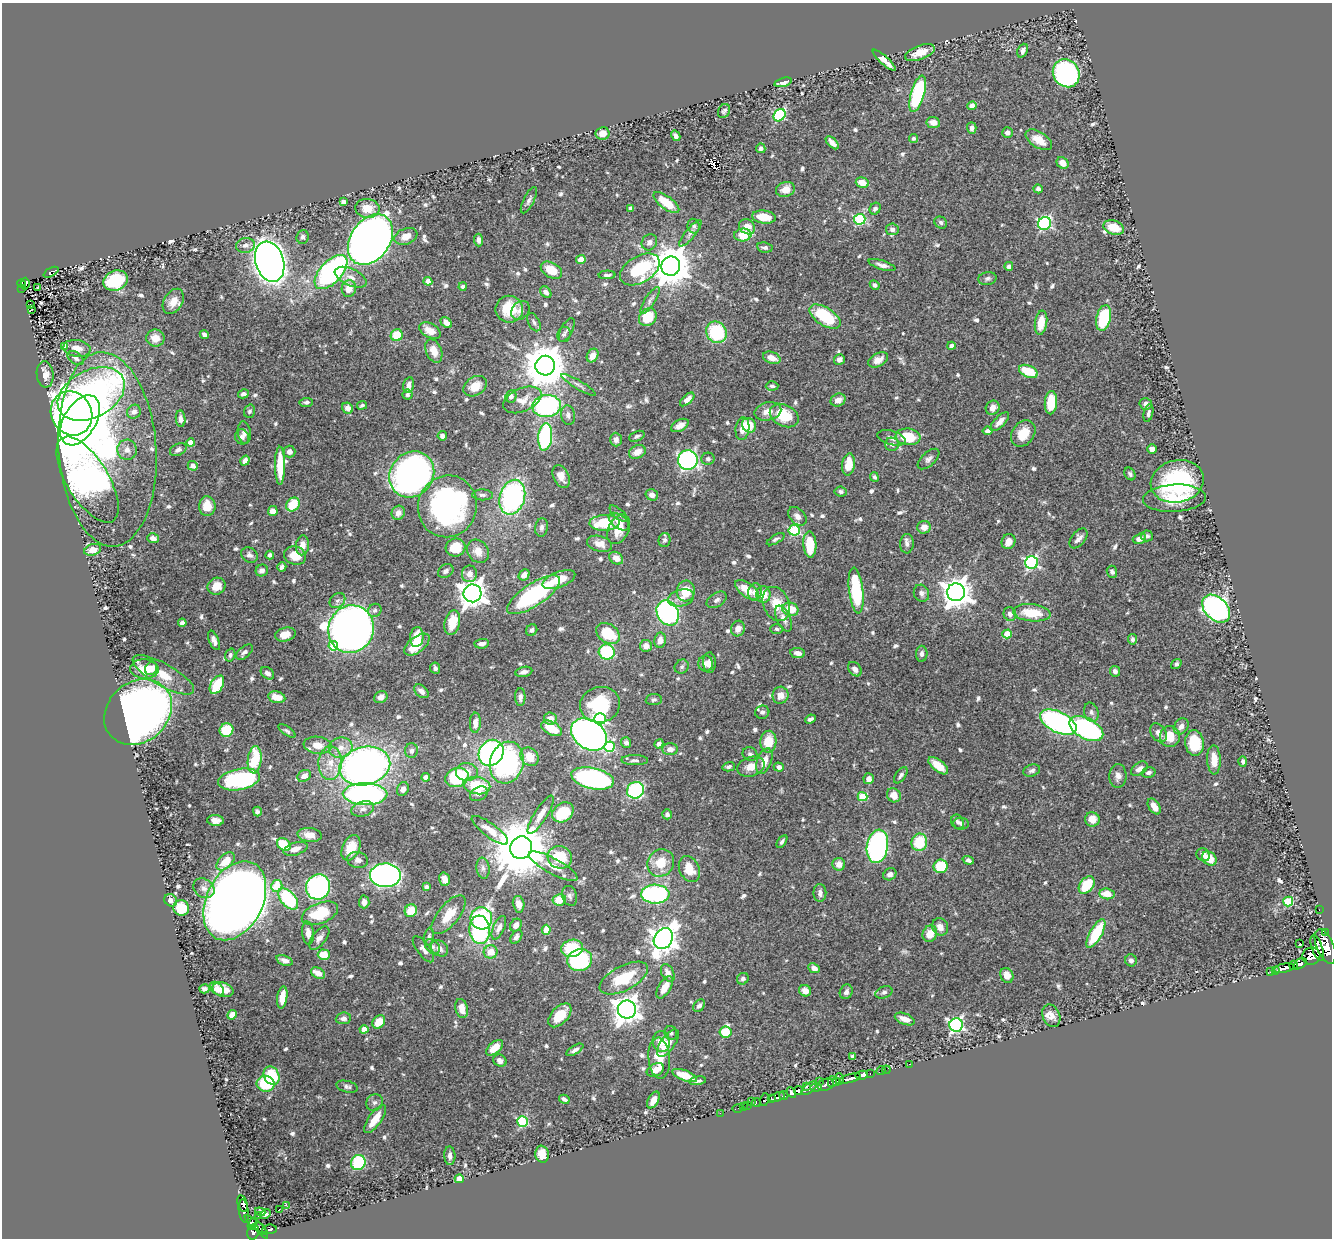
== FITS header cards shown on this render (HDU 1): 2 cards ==
NAXIS1  =                 1330
NAXIS2  =                 1236

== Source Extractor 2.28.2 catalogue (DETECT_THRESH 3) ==
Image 1330 x 1236 px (HDU 1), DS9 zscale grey, 1 PNG px = 1 image px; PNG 1334 x 1240 px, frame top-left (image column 1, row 1236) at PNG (2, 3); each listed source drawn as its Kron ellipse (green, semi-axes under 4 px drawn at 4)
Background 0.418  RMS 0.013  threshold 0.0377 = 3 sigma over >= 5 px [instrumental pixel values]
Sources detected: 741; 5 with non-positive FLUX_AUTO (blend fragments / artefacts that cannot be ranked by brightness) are neither listed nor drawn; of the other 736, the 500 brightest by FLUX_AUTO listed and drawn (236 fainter detections omitted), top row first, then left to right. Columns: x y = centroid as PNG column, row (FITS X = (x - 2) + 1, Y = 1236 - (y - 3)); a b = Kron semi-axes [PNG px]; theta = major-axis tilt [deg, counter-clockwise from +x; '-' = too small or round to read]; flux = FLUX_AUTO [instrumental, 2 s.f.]
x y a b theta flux
1023 51 7 5 67 3.5
920 53 16 7 21 12
884 60 15 4 -42 9.4
1066 73 15 13 -56 220
783 82 9 4 15 6.6
918 94 19 7 73 100
972 106 5 4 - 8.1
724 111 7 5 63 2.2
779 115 7 5 47 89
933 122 7 5 -9 7.8
972 128 6 5 - 3.5
603 133 7 6 - 7.5
1007 133 5 5 - 3.4
676 136 5 4 - 3.2
913 138 4 4 - 2.6
1039 140 15 8 -32 13
832 143 8 4 -45 5.6
761 148 5 4 - 2.6
1063 163 6 5 - 8
862 183 6 5 - 11
785 189 9 7 17 9.2
1038 189 4 4 - 3
529 200 14 5 64 3.3
343 202 4 4 - 2.7
666 203 15 6 -37 20
367 208 12 9 -7 15
631 208 4 3 - 2.2
875 209 6 5 - 2.7
764 217 12 6 -7 17
860 219 5 5 - 88
941 222 7 5 -34 2.3
1045 223 7 6 - 130
694 226 7 6 - 2.1
747 227 8 7 - 11
1114 227 10 7 -17 16
892 229 6 6 - 3.9
690 233 17 5 51 4
743 235 9 6 6 21
406 236 12 8 21 8.7
303 237 7 6 - 2.9
370 240 27 19 55 940
478 240 6 4 -86 2.9
649 242 8 7 - 3.8
245 245 9 7 8 4.3
765 247 8 5 -9 2.7
581 259 4 4 - 17
270 262 21 14 -73 800
882 265 14 4 -17 4.4
671 266 10 9 - 2700
1009 266 4 4 - 2.9
640 269 22 13 31 72
551 270 12 7 -31 17
51 272 8 4 28 56
331 272 21 11 47 190
607 275 8 4 2 2.5
351 277 17 8 -25 8.2
987 278 9 6 9 2.7
116 281 12 10 19 52
428 281 4 4 - 8.2
21 284 4 3 - 20
25 284 6 3 84 22
875 285 5 4 - 2.2
463 286 4 3 - 2.2
38 287 3 2 - 2.4
349 288 8 7 - 11
22 289 3 2 - 12
546 292 6 5 - 3.4
650 300 16 5 57 3.2
173 301 14 9 59 9.4
31 304 3 2 - 2.9
509 309 13 13 - 29
31 310 3 2 - 4.3
520 310 10 8 46 4.4
825 316 17 9 -32 50
648 317 9 8 - 26
1103 318 13 7 77 55
534 322 10 5 -62 2.5
446 323 6 4 -43 5.3
1041 323 12 6 81 17
567 330 13 5 62 3
430 331 11 7 -29 11
716 332 11 10 - 59
204 334 4 4 - 2.6
564 334 8 6 69 2
397 335 6 6 - 22
155 338 9 8 - 9.7
64 346 4 4 - 5.1
951 346 4 4 - 4.9
77 348 14 8 -9 8.1
434 351 12 8 -68 10
593 356 7 5 63 9.2
76 358 9 6 -36 3.3
772 358 9 6 -22 8.6
839 360 5 5 - 4.4
878 360 11 6 29 6.9
545 366 10 9 - 3300
1028 371 10 6 -23 24
45 374 13 8 -84 8.2
409 385 8 5 77 4.4
579 385 20 4 -31 3.5
475 386 12 9 32 14
772 386 6 4 2 2.1
91 394 36 23 28 310
243 394 5 4 - 2.9
407 395 5 5 - 2
511 396 6 5 - 3.9
687 399 9 4 42 5.8
522 400 20 11 23 11
838 400 8 6 26 6.6
306 402 6 4 6 2.4
1051 403 12 6 87 30
1146 404 6 5 - 3.1
362 405 5 4 - 2.1
547 406 14 11 8 140
348 408 6 5 - 5.5
993 408 7 6 - 7.2
249 411 7 5 71 2
768 411 13 9 14 7.7
134 412 7 6 - 4.3
71 413 23 20 -60 480
1148 413 9 4 77 2.3
568 415 10 7 -81 3.5
784 416 15 11 -26 26
181 419 8 5 -85 3.7
80 420 27 16 59 1000
1000 422 12 5 46 5.5
680 425 9 5 29 6
749 425 8 6 -53 18
742 429 11 7 83 10
987 431 5 4 - 3.2
244 432 11 6 -82 3.6
1023 433 14 11 54 18
442 436 5 4 - 3.1
637 436 8 5 23 2
242 437 7 7 - 3.7
545 437 14 7 84 120
908 437 12 8 -8 29
892 438 14 7 -16 5.3
616 439 7 6 - 3.9
191 443 4 4 - 12
892 444 7 6 - 3.8
107 449 97 49 -86 280
1152 449 4 4 - 6.8
127 450 10 9 - 6.7
178 450 9 6 26 3.5
289 452 6 6 - 4.1
637 452 9 6 27 8.8
708 459 6 6 - 2.2
929 459 13 7 42 3.7
688 460 10 9 - 220
245 461 5 4 - 4.3
849 464 11 6 82 14
193 466 5 5 - 5.8
280 466 19 5 -90 25
412 474 24 21 51 470
1130 474 7 5 -57 2.1
561 476 12 7 -65 7.6
874 477 5 4 - 2.1
87 480 49 21 -59 430
1177 481 27 21 13 110
841 492 6 5 - 2.7
483 495 10 5 -1 2.6
652 495 6 5 - 4.1
512 497 18 12 74 160
1174 498 31 13 3 27
293 504 7 6 - 22
207 506 10 8 90 16
447 506 31 29 71 200
273 511 5 4 - 9.5
398 513 7 6 - 5.6
619 514 11 5 -42 2.2
797 516 11 7 -46 4.9
619 522 12 6 -37 5.9
604 523 15 8 3 36
542 527 9 6 82 2.7
924 527 7 6 - 6.9
619 529 16 10 64 14
794 530 5 5 - 78
1147 536 6 5 - 2.4
153 538 6 4 -17 5.5
1079 538 11 6 51 4.6
776 539 10 4 29 2.1
1139 539 7 5 17 7
665 540 7 6 - 2.1
1008 542 8 6 63 8.3
599 544 13 7 -15 8.1
810 544 13 6 -88 26
907 544 10 7 85 3.6
302 545 10 6 83 7.2
456 548 10 9 - 21
93 550 9 5 18 9.2
478 551 12 10 -52 8.5
249 555 9 7 -37 3.5
270 555 4 4 - 2.6
295 556 11 9 -19 13
616 558 7 5 -36 7.7
1032 563 6 6 - 140
282 567 5 4 - 2.7
262 571 6 5 - 3.6
446 571 8 6 31 3.4
1112 572 6 5 - 2.4
469 574 8 7 - 6
524 575 6 5 - 5.6
559 580 17 7 21 19
217 586 9 8 - 10
747 590 14 7 -36 16
856 590 23 7 -83 64
686 591 10 9 - 18
755 592 9 7 82 6.3
956 592 9 9 - 1200
472 593 9 9 - 970
921 593 9 7 -67 3.4
763 594 8 7 - 13
533 595 31 11 33 98
681 598 13 8 14 8.1
337 600 8 6 42 3.1
717 600 11 7 32 3.3
776 604 18 13 -65 18
790 609 8 6 -17 17
1216 609 16 11 -45 300
375 610 7 6 - 2.4
668 613 13 10 -63 150
1032 613 19 8 -6 26
1010 614 7 6 - 3.9
783 618 14 7 -65 6.3
182 623 4 4 - 2.7
452 623 12 7 77 21
351 629 24 22 64 1100
738 629 8 7 - 7.6
776 629 6 5 - 2
532 630 6 5 - 2.5
608 633 13 9 -33 33
285 634 10 7 14 9.8
1007 634 5 4 - 18
417 637 10 6 85 16
1132 639 5 4 - 2.5
214 640 10 5 -67 3.8
660 640 7 6 - 6.7
482 644 7 4 5 4.5
417 645 15 8 38 20
333 646 5 4 - 25
646 646 6 6 - 5.2
244 652 10 5 41 3
607 652 8 7 - 66
798 653 7 5 -7 4.7
922 654 8 5 89 3.3
230 655 7 5 72 2.2
709 663 10 6 -89 6
706 664 8 7 - 4.7
1176 664 6 4 40 2.1
682 667 7 6 - 2.3
435 668 5 5 - 3.1
144 669 14 9 -3 17
151 669 7 5 55 5.3
855 669 8 6 -51 3.5
1115 671 5 5 - 3.9
524 672 9 5 12 3.5
267 673 7 5 -38 3.4
163 675 35 11 -29 22
217 685 10 6 59 42
421 691 8 5 -42 5.2
780 695 8 8 - 8.1
277 697 9 5 -12 11
381 697 7 5 29 5.8
520 697 9 5 89 3.4
654 699 8 5 5 2
600 705 20 17 15 45
138 712 36 30 40 690
762 712 7 6 - 2.9
1091 712 10 7 -73 3.3
550 718 6 6 - 7.1
600 719 6 5 - 100
810 719 5 4 - 2.3
1058 722 20 10 -27 180
475 723 10 5 87 6.6
1181 726 9 6 57 4.3
552 728 11 6 -28 19
1086 729 18 10 -28 170
226 730 7 6 - 34
287 731 10 4 -34 2
1158 733 10 7 -56 5.6
589 735 19 14 -34 520
1170 737 10 10 - 17
768 742 11 8 86 19
626 743 5 5 - 3
1195 743 13 9 -85 36
659 744 5 4 - 3.2
318 745 14 8 -7 11
609 747 5 5 - 68
341 748 12 10 16 9.7
670 749 8 6 0 4.6
411 751 7 6 - 3.5
491 753 14 11 52 180
750 754 7 7 - 2.2
530 757 10 8 -47 15
255 760 13 7 83 35
635 760 13 5 0 2.9
1214 760 14 6 -88 13
764 761 13 7 69 11
1243 761 5 4 - 2.6
330 763 17 11 87 15
507 763 21 16 74 150
365 766 26 19 14 450
938 766 12 5 -39 15
729 767 6 4 15 2.1
751 767 14 9 17 10
779 767 5 4 - 3.2
1139 769 9 6 36 5.5
1032 770 8 6 19 3
467 772 11 9 -4 7.4
1149 772 7 5 14 2.7
901 775 9 5 54 2.6
304 776 7 5 29 6.3
1118 776 12 8 88 5.2
426 777 4 4 - 6.4
457 777 12 9 19 55
593 778 22 10 -12 190
239 779 21 10 10 100
869 779 5 5 - 4
477 786 13 8 -10 32
403 789 7 5 62 4.6
635 790 9 8 - 91
365 794 22 11 -2 220
479 794 9 6 29 3.6
894 795 7 6 - 10
863 797 5 4 - 38
1154 806 9 5 -58 7.9
363 809 11 7 16 4.6
257 812 5 4 - 2
563 812 11 9 35 29
667 814 5 4 - 2.9
541 815 22 6 58 8.1
1092 819 7 7 - 9
215 820 8 5 -3 5.1
957 822 7 6 - 2.3
961 824 8 6 -8 2.9
490 830 22 6 -37 9
309 835 12 7 -6 7.3
782 841 7 4 56 2.3
919 842 9 8 - 30
284 845 7 5 -39 25
877 846 17 10 81 220
351 848 13 8 65 17
521 848 11 10 - 7000
296 849 12 6 18 6.3
1203 855 7 6 - 3.6
560 857 12 11 - 28
1209 858 8 6 -40 17
358 860 10 8 -11 4.3
968 860 6 4 -20 2.5
226 861 11 6 45 17
661 863 14 13 - 18
839 864 6 6 - 6.5
553 866 27 7 -28 12
941 866 7 6 - 36
483 868 10 6 -82 3.4
689 869 14 10 -64 17
890 874 7 5 35 4.3
385 875 15 12 -1 360
445 879 7 5 -73 7.5
1087 885 10 6 51 33
277 886 6 5 - 25
318 887 13 12 - 170
426 887 4 4 - 3
204 888 11 9 -35 5.2
820 893 9 6 -89 4.1
655 894 14 9 -2 110
1107 894 7 5 -7 14
570 896 10 7 -73 3.2
288 899 12 7 -47 61
171 900 7 6 - 3.6
559 900 7 5 10 17
235 901 42 28 63 1900
1288 901 5 5 - 44
364 902 6 5 - 5.2
519 904 8 5 -78 4.8
181 908 8 7 - 21
1319 910 2 2 - 4.7
411 911 6 6 - 18
320 913 19 10 21 39
449 915 23 10 50 18
481 918 11 11 - 130
516 925 7 5 54 5
940 927 9 7 -58 6.8
499 928 12 5 67 5.2
480 930 14 10 -84 94
546 930 5 4 - 15
1325 932 3 2 - 13000
308 933 11 6 -84 5.8
1096 933 16 6 60 46
930 934 8 7 - 11
429 937 9 4 81 2.2
516 937 8 5 56 2.8
319 938 14 6 52 5.1
663 939 11 9 57 840
1299 944 3 2 - 7.5
1325 946 18 8 -68 1700
433 947 8 6 -46 2.6
439 948 9 7 -35 5.3
572 948 11 8 10 35
1317 948 13 5 -72 290
423 949 15 6 -53 4.2
491 952 7 6 - 12
324 955 6 5 - 17
1311 956 9 8 - 660
284 960 9 5 -20 4
580 960 12 11 - 80
1131 960 6 6 - 3.6
1300 964 7 4 34 210
1293 965 4 2 - 29
814 968 6 4 -25 4.8
1284 968 10 4 12 110
1276 971 4 3 - 22
1271 972 3 3 - 44
318 973 7 5 -30 7
668 973 9 6 -63 5.7
1007 975 7 6 - 6.9
624 978 26 12 27 34
743 979 6 5 - 2.4
665 987 12 6 59 11
204 989 5 4 - 3.3
217 989 8 5 -43 5.7
223 990 11 7 -17 13
805 991 6 5 - 6.4
846 992 7 6 - 3.3
884 992 9 5 22 2.6
282 997 11 5 82 11
699 1006 7 5 51 2.9
462 1008 9 6 -78 8.1
627 1009 9 9 - 890
232 1015 5 4 - 13
560 1015 14 8 47 21
1051 1016 11 8 -66 6.5
343 1018 7 5 6 3.5
905 1019 10 5 -21 8.2
379 1022 7 5 50 15
956 1025 7 6 - 210
364 1029 4 4 - 8.7
725 1032 6 5 - 24
671 1033 7 6 - 2.3
661 1041 10 9 - 14
668 1043 16 7 56 8.2
495 1048 10 5 41 12
575 1050 9 4 31 2.8
853 1056 4 4 - 2.8
659 1058 20 11 -85 19
500 1061 7 6 - 4.5
909 1064 3 2 - 14
655 1070 9 6 27 8.4
886 1070 4 2 - 9.6
881 1071 4 3 - 20
870 1074 3 3 - 14
685 1075 13 5 -20 18
862 1075 6 4 10 400
271 1076 9 7 -61 33
850 1078 11 3 14 700
840 1079 5 3 - 91
698 1081 8 4 8 2.2
819 1081 3 2 - 22
832 1082 5 3 - 120
837 1082 4 3 - 50
266 1084 9 7 -10 45
826 1085 8 5 18 410
806 1086 3 3 - 89
347 1087 11 5 -14 2.7
816 1087 6 3 8 190
809 1088 9 4 39 380
798 1090 5 3 - 120
791 1093 6 4 -59 270
784 1095 5 4 - 240
777 1097 8 4 20 380
564 1099 5 3 - 3
764 1099 6 3 76 76
772 1099 4 2 - 190
653 1100 9 5 61 7.6
374 1102 9 8 - 3.2
752 1102 4 3 - 16
756 1102 4 3 - 100
747 1105 4 3 - 20
743 1107 3 2 - 5.4
737 1108 5 2 - 8.5
720 1113 2 2 - 3.1
375 1119 16 6 54 14
522 1121 5 5 - 77
542 1154 8 6 -82 9.9
450 1156 9 5 -86 4
358 1162 8 7 - 46
459 1179 4 4 - 21
243 1204 9 4 -74 150
286 1205 2 2 - 59
279 1209 2 2 - 90
244 1211 11 5 -82 270
260 1212 5 3 - 2.5
265 1214 6 4 25 2.7
258 1216 2 2 - 4.7
253 1224 6 3 60 130
256 1225 14 3 -39 160
269 1229 7 4 6 97
261 1230 10 3 -54 87
253 1232 7 6 - 260
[236 fainter detections neither listed nor drawn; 5 non-positive-flux detections neither listed nor drawn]